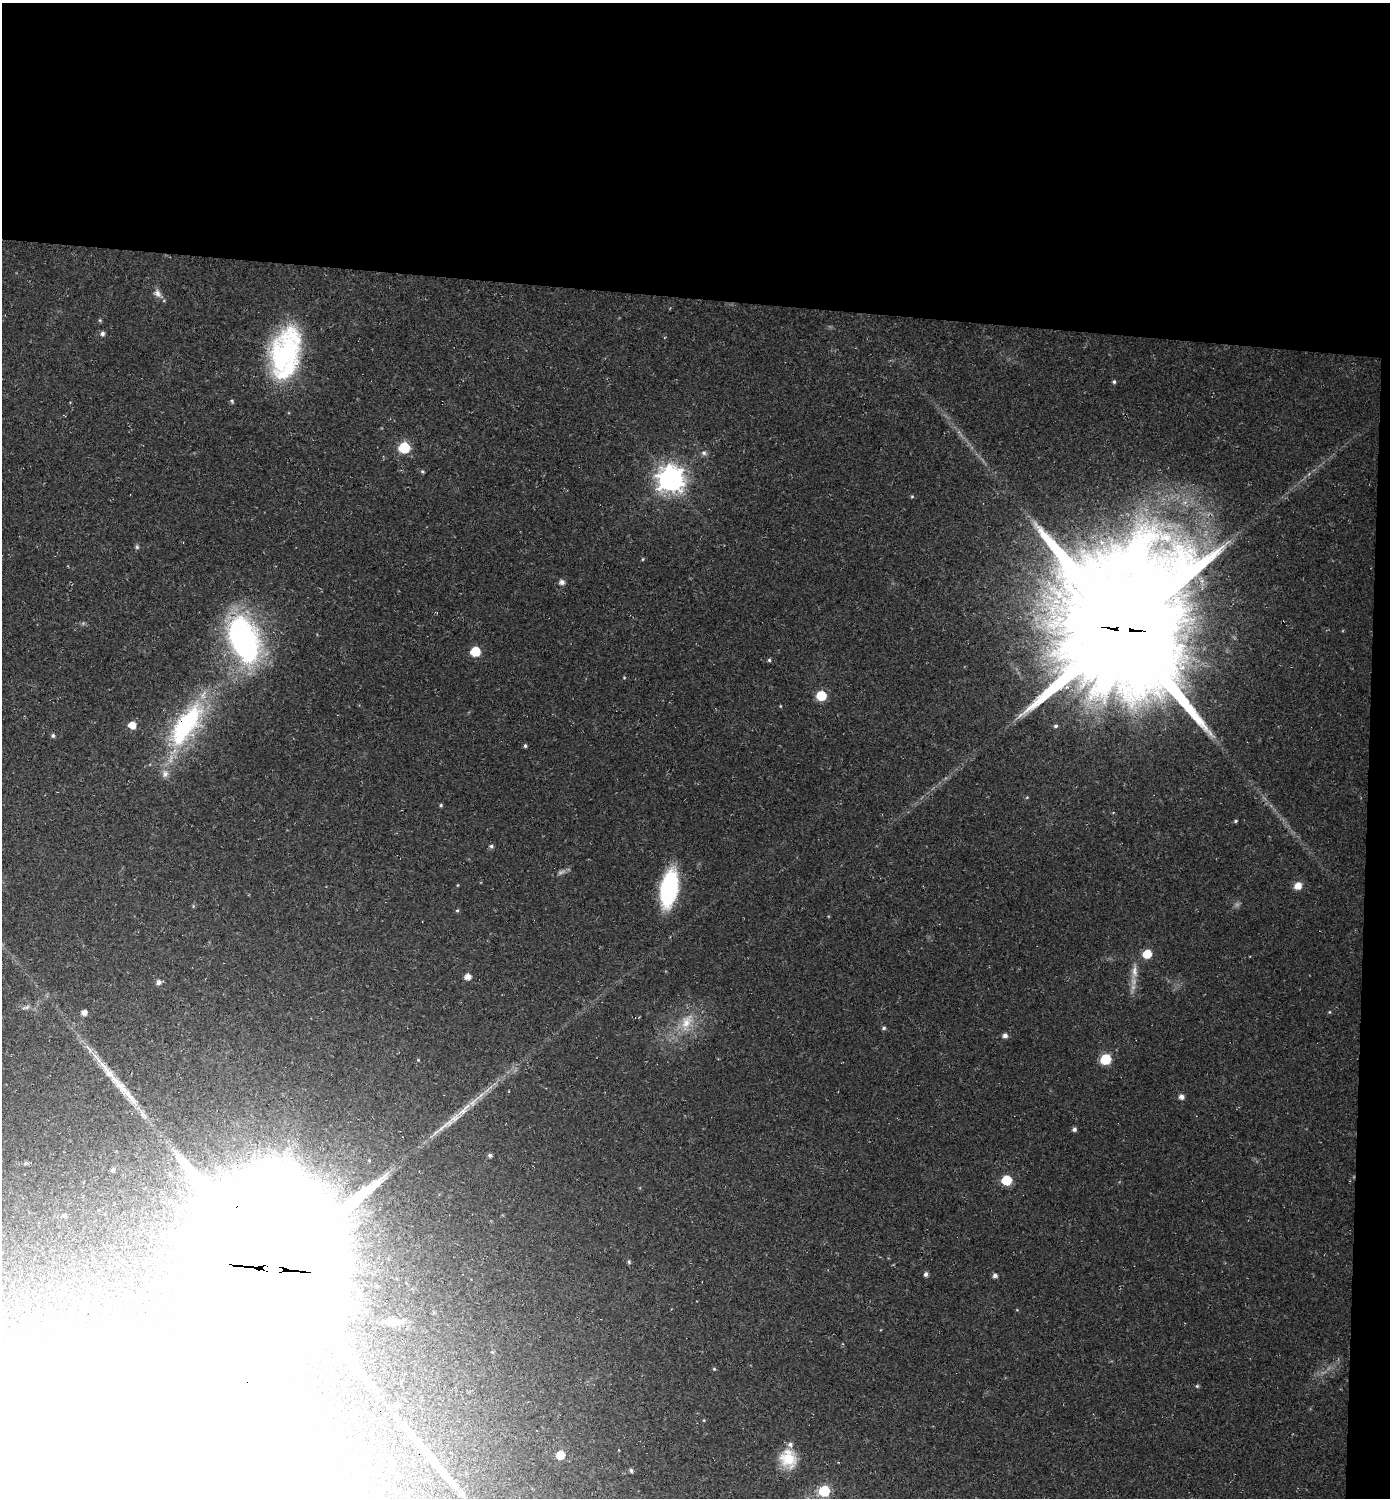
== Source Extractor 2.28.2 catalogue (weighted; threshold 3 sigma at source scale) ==
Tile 3 of 3 x 3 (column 3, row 1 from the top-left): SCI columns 3119-4506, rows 2998-4493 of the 4851 x 4504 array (HDU 1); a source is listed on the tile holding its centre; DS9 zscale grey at full resolution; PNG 1392 x 1500 px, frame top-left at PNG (2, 3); no overlay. Shown black and unused: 21% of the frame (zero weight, under 3 of 4 exposures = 5% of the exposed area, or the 3 px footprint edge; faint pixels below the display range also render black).
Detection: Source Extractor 2.28.2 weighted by HDU 2 'WHT'; one run over the whole footprint, this tile lists its part. Background 0.0178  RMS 0.0032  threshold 0.0146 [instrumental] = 3 sigma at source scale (4.5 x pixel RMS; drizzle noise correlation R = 1.50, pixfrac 1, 0.0396/0.0396 arcsec/px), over >= 5 px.
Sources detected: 90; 2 too faint to see at this stretch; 12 inside a brighter object's white glare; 4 long thin detections or spike segments (spike, bleed or trail) — not listed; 3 inside a brighter listed object's ellipse — not listed separately; the other 69 listed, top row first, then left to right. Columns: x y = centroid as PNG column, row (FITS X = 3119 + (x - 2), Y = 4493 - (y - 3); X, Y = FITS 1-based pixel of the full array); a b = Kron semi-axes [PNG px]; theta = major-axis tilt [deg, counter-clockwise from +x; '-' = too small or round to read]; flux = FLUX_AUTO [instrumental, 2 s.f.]
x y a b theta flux
158 293 13 9 -50 2
100 320 5 4 - 0.41
102 334 5 5 - 1.1
284 354 59 31 69 54
1114 382 5 5 - 0.63
232 401 6 5 - 0.6
404 447 6 6 - 25
704 453 8 7 - 1.1
422 471 5 5 - 0.52
670 479 9 9 - 390
912 496 5 4 - 0.41
137 547 7 5 -77 0.67
643 559 4 4 - 0.36
562 582 6 6 - 1.4
1123 629 44 38 82 14000
244 639 49 28 -70 92
475 651 6 6 - 15
769 660 4 4 - 0.52
624 678 5 3 - 0.29
821 695 6 6 - 17
780 706 4 3 - 0.27
186 724 65 25 56 52
132 725 6 6 - 5.2
1056 726 5 4 - 0.67
53 736 5 5 - 0.7
525 746 5 4 - 0.57
1027 797 5 3 - 0.31
441 805 5 4 - 0.46
1235 821 5 4 - 0.48
491 846 6 5 - 0.8
458 885 4 3 - 0.28
1298 886 8 7 - 3.7
669 888 28 13 81 52
457 910 5 4 - 0.43
1147 954 6 6 - 11
1134 971 25 8 87 4.2
467 976 5 5 - 2.8
159 982 7 5 13 1.4
26 1007 12 5 13 1.2
84 1012 5 5 - 2.1
1329 1012 4 4 - 0.34
686 1022 30 16 69 10
884 1028 5 5 - 0.65
1005 1035 6 6 - 1.3
1106 1059 6 6 - 23
418 1060 4 4 - 0.3
1181 1097 5 5 - 1.7
464 1110 33 8 49 6.5
1074 1129 5 5 - 0.91
490 1155 5 4 - 0.87
26 1163 6 5 - 0.71
113 1170 5 4 - 0.72
1006 1180 6 6 - 17
64 1216 6 5 - 0.65
629 1262 6 4 -76 0.53
273 1268 50 44 -70 26000
926 1274 5 5 - 1
995 1276 5 5 - 1.2
393 1322 20 9 1 3.6
492 1352 5 4 - 0.39
714 1369 5 5 - 0.44
1197 1386 5 5 - 0.48
396 1405 6 5 - 0.71
704 1420 5 4 - 0.31
560 1455 6 5 - 9
788 1458 22 18 -72 9.5
631 1470 5 4 - 0.84
373 1471 5 5 - 1.9
824 1491 6 6 - 29
Overlapping masked pixels (flux is a lower limit): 3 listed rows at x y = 1123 629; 186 724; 273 1268